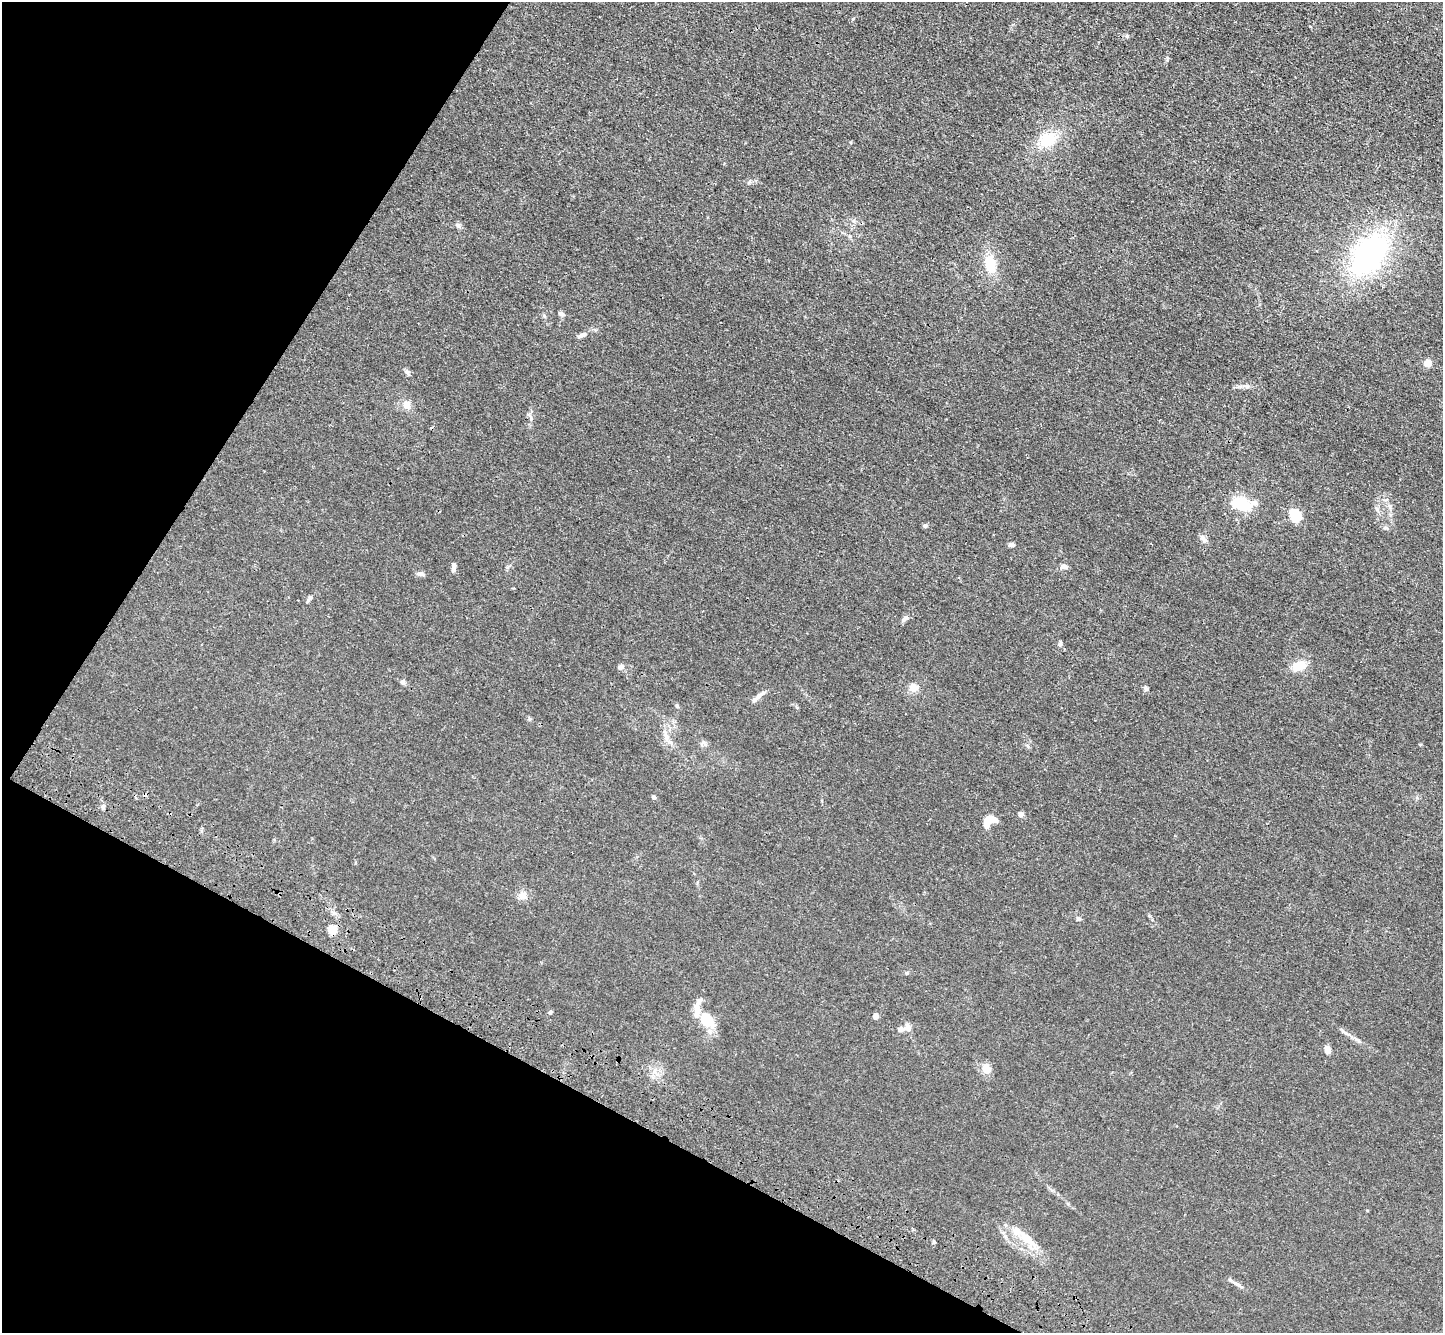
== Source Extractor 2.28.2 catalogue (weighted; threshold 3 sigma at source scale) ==
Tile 9 of 4 x 4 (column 1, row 3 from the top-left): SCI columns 68-1508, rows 1722-3052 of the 5898 x 5967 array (HDU 1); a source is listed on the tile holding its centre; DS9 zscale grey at full resolution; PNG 1445 x 1335 px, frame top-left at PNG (2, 2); no overlay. Shown black and unused: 25% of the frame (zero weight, under 3 of 4 exposures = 6% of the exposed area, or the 3 px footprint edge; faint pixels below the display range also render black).
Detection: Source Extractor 2.28.2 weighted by HDU 2 'WHT'; one run over the whole footprint, this tile lists its part. Background 0.0117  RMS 0.0039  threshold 0.0178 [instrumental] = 3 sigma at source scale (4.5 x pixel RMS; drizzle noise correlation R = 1.50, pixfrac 1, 0.05/0.05 arcsec/px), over >= 5 px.
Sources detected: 51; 1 cosmic-ray / hot-pixel residue — not listed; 4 inside a brighter listed object's ellipse — not listed separately; the other 46 listed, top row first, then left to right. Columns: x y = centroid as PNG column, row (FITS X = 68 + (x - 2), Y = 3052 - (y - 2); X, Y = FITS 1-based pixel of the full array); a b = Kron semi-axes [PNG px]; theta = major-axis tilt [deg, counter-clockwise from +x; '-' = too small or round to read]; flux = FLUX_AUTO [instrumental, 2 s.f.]
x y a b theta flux
1127 36 5 5 - 0.62
1048 140 23 16 32 10
458 225 6 6 - 0.86
1369 254 41 25 54 78
990 264 22 12 -83 8.4
561 314 8 5 -26 0.82
581 335 12 5 24 1.2
1428 363 5 5 - 8.8
407 372 9 5 -46 0.92
407 405 12 9 -53 2.5
1242 504 25 14 -23 11
1296 515 11 7 -49 14
925 526 5 5 - 0.87
1385 528 8 4 0 0.7
1203 538 12 6 -53 1.4
1012 545 8 5 -2 0.95
453 567 12 5 86 1.2
1064 567 10 6 -2 1.3
421 574 11 5 -15 1.1
310 598 7 6 - 0.8
906 618 8 6 31 1.1
1299 666 15 10 17 5.9
620 667 8 6 25 1.2
403 682 6 5 - 0.95
913 688 11 10 - 2.6
1146 688 7 5 -86 0.72
758 696 13 6 44 2
677 706 5 5 - 0.59
666 736 15 4 -68 2
654 797 5 5 - 0.74
103 807 7 5 88 0.84
1021 814 4 4 - 2.6
989 821 13 8 38 9.8
523 895 12 11 - 2.6
1078 919 6 5 - 0.85
332 930 5 5 - 20
697 1010 19 8 88 4.4
550 1012 5 4 - 0.61
875 1016 7 5 73 1.1
706 1020 12 8 -51 16
907 1028 10 9 - 1.9
1343 1032 11 5 -37 1.2
1327 1050 7 5 -78 2.9
987 1069 12 9 -50 3.7
1028 1240 33 10 -44 7.5
1238 1285 11 4 -32 1.2
Unlisted compact peaks at least as high as the median listed source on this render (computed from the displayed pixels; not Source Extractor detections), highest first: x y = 1060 644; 1377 509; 544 316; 934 1242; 1247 386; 529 719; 749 182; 907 973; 1150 916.